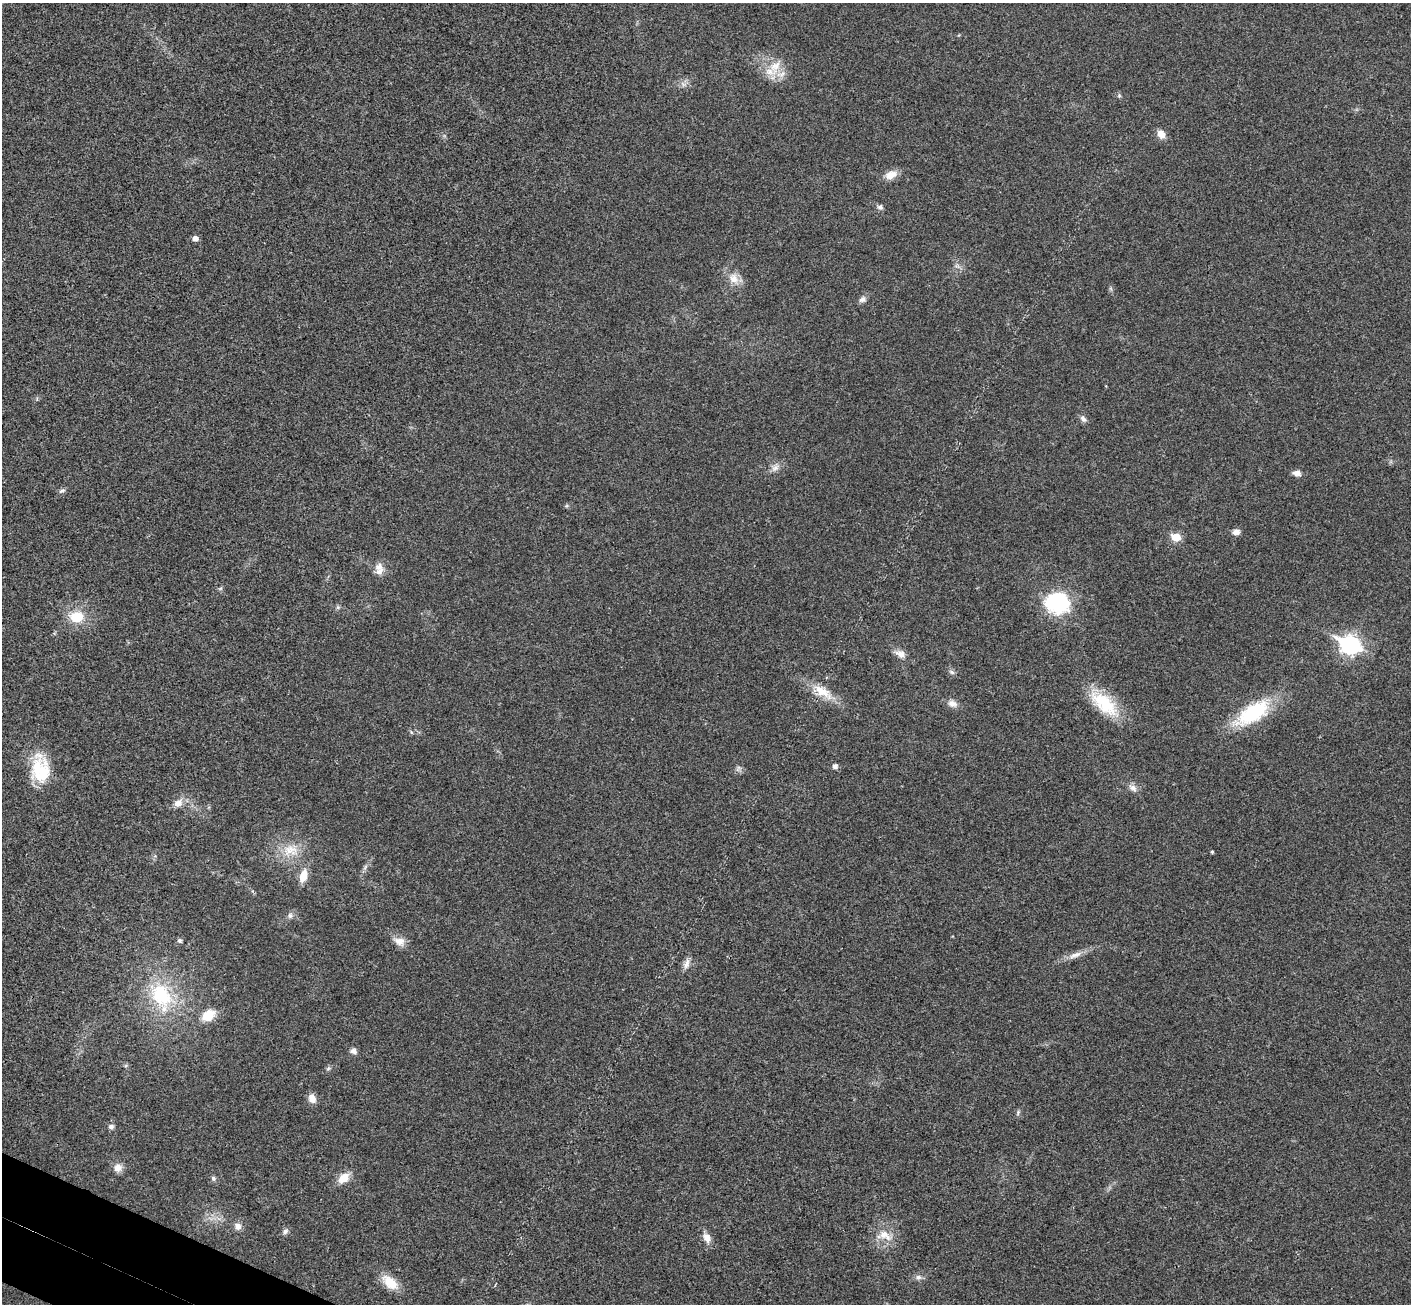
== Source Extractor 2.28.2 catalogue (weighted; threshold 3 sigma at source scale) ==
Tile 7 of 4 x 4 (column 3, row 2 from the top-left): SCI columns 2852-4260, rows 2808-4109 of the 5707 x 5742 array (HDU 1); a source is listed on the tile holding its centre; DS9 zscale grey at full resolution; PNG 1413 x 1306 px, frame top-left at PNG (2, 3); no overlay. Shown black and unused: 1% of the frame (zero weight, under 3 of 4 exposures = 6% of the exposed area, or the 3 px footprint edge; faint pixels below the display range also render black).
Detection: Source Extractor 2.28.2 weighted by HDU 2 'WHT'; one run over the whole footprint, this tile lists its part. Background 0.0358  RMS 0.0065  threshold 0.0291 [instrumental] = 3 sigma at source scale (4.5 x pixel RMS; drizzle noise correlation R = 1.50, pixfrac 1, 0.05/0.05 arcsec/px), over >= 5 px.
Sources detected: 61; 2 inside a brighter listed object's ellipse — not listed separately; the other 59 listed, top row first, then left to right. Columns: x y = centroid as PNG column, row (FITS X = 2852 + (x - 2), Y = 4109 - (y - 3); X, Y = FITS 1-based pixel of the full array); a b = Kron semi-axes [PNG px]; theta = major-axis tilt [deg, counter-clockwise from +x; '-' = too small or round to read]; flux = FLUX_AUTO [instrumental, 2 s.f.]
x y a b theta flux
775 67 23 14 61 13
683 84 8 4 -37 1.7
1119 95 6 5 - 1
1161 134 11 8 -56 5
891 175 18 10 21 6.4
880 207 7 6 - 2
195 238 5 5 - 3.7
734 279 15 12 -56 7.6
862 299 9 7 25 2.5
1083 419 10 6 -50 2.3
775 468 12 8 34 3.6
1297 473 11 7 -12 3.3
62 490 9 5 27 1.6
566 506 6 4 44 0.88
1236 532 9 7 5 3.3
1176 537 6 5 - 19
379 567 13 11 44 5.5
1057 602 25 20 -7 56
338 607 6 5 - 1.1
77 617 18 14 2 15
1350 645 9 7 -25 260
901 654 14 9 -27 4.5
952 672 9 5 -27 1.7
823 692 32 12 -33 14
952 704 13 9 -21 4.1
1105 704 40 19 -40 30
1253 713 41 18 33 48
411 732 6 4 -72 0.81
835 766 5 5 - 2.4
37 768 44 15 79 22
738 768 7 4 72 1.4
1133 788 12 8 -34 3.4
178 803 12 9 36 5.2
290 850 24 16 3 15
1212 852 4 3 - 0.78
365 867 8 4 54 1.6
303 876 14 8 72 9
290 916 8 6 89 1.9
179 940 7 5 -44 1.3
399 941 15 10 -17 5.8
1075 955 20 7 21 5.4
686 964 14 7 70 3.7
161 995 39 27 -49 47
208 1015 16 10 35 12
353 1051 8 7 - 2.4
126 1065 6 4 20 0.82
328 1069 6 4 20 0.99
312 1099 10 8 -69 4.9
1018 1113 10 3 79 0.98
111 1126 7 6 - 2.1
118 1168 12 11 - 4.3
213 1178 7 6 - 1.5
344 1178 15 10 36 8.3
238 1226 9 8 - 3.6
285 1231 8 7 - 2
884 1235 23 13 -19 10
707 1238 12 8 -61 5
918 1277 8 6 -12 2.1
390 1282 20 11 -43 13